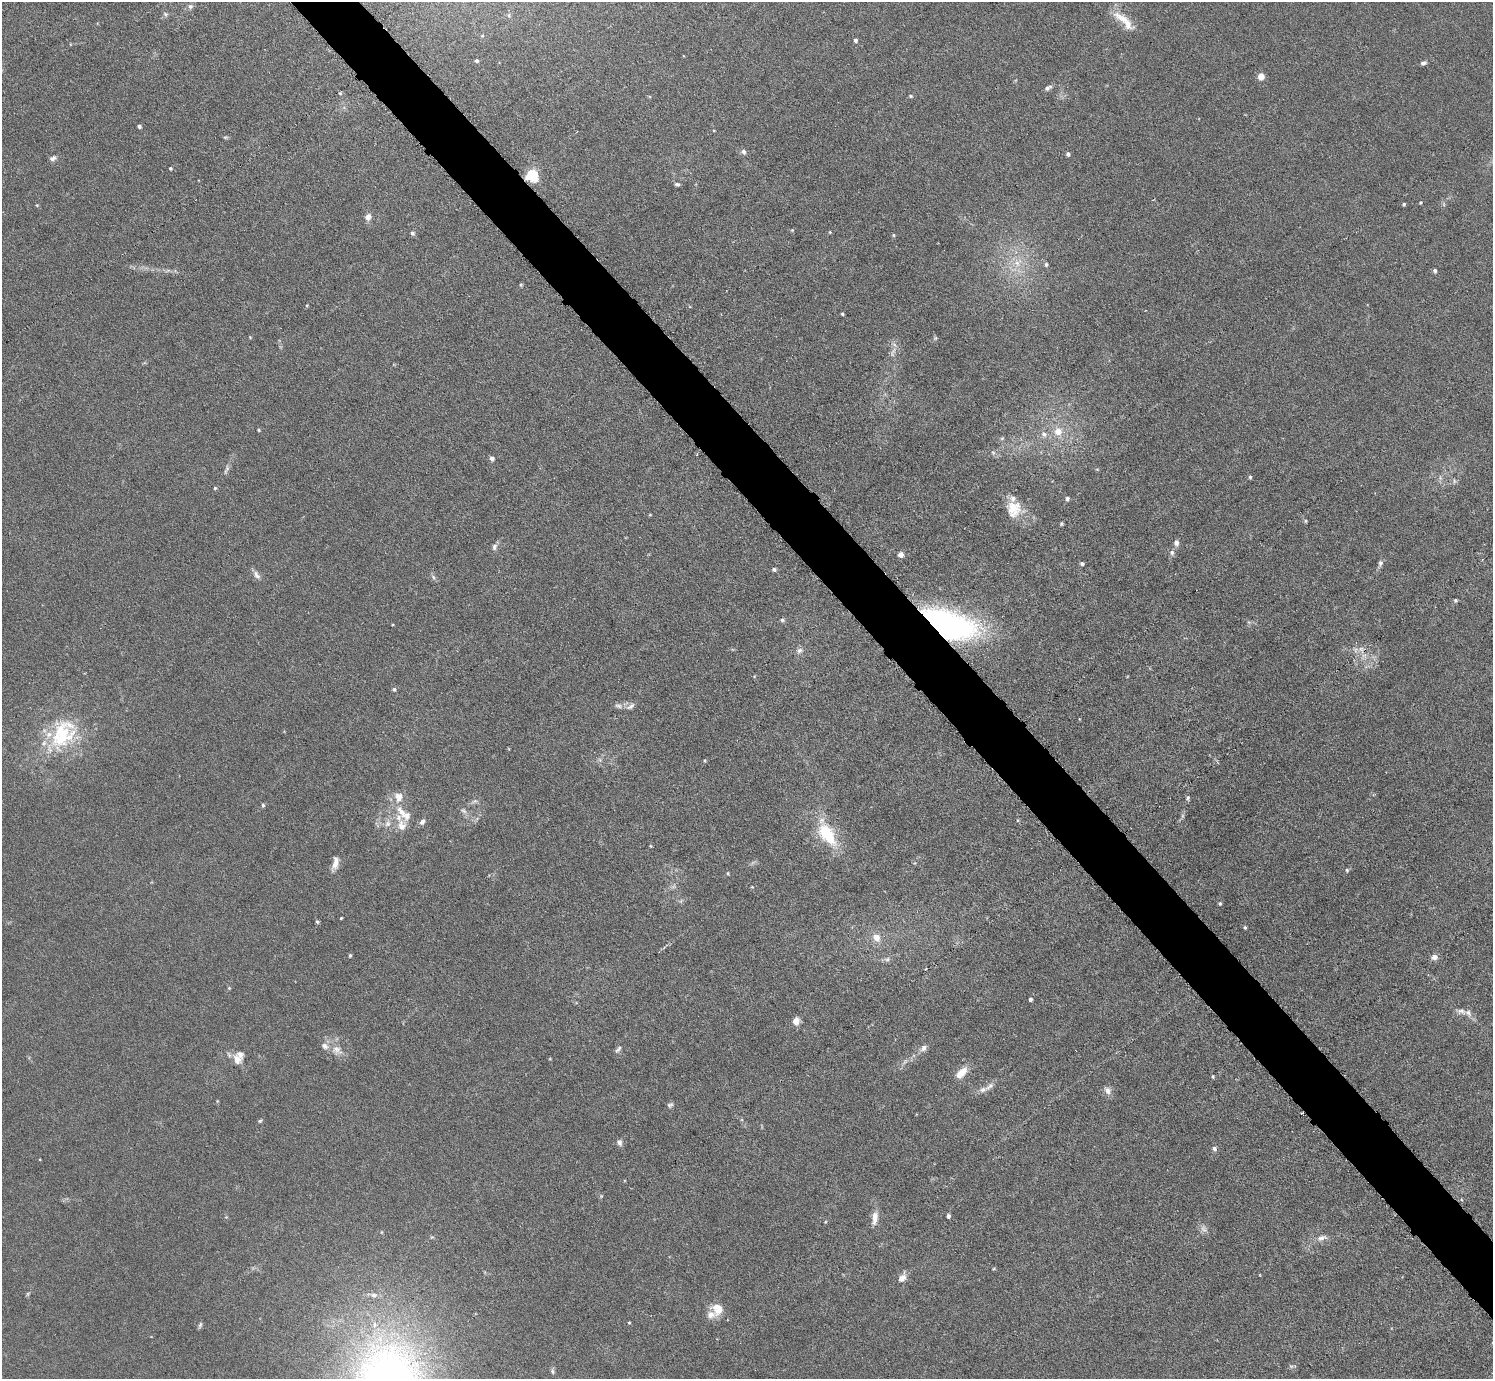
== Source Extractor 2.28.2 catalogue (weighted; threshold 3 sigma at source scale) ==
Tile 6 of 4 x 4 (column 2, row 2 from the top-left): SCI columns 1596-3086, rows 2912-4288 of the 6126 x 6131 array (HDU 1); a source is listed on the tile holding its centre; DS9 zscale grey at full resolution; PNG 1495 x 1381 px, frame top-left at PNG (2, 2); no overlay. Shown black and unused: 4% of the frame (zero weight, under 3 of 6 exposures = <1% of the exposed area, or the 3 px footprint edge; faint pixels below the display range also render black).
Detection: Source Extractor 2.28.2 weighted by HDU 2 'WHT'; one run over the whole footprint, this tile lists its part. Background 0.0396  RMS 0.004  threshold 0.0164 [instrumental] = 3 sigma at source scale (4.09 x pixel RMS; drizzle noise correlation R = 1.36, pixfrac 0.8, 0.05/0.05 arcsec/px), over >= 5 px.
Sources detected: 135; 2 too faint to see at this stretch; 1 cosmic-ray / hot-pixel residue — not listed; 10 inside a brighter listed object's ellipse — not listed separately; the other 122 listed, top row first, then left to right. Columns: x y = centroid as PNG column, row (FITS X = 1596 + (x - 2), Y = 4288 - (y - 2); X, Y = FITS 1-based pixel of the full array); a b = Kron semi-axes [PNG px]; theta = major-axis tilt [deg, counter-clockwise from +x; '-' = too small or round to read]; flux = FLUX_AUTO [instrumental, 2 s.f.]
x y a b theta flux
190 6 7 7 - 1.1
165 14 6 5 - 0.77
1123 18 33 10 -32 6.5
855 40 5 4 - 0.93
477 61 4 4 - 0.75
1423 63 7 5 19 1
1261 76 6 5 - 4.1
1048 88 9 5 31 1.2
340 93 5 3 - 0.44
911 96 5 4 - 0.5
139 126 4 4 - 0.92
225 137 6 4 18 0.53
743 152 7 6 - 1.1
1068 154 4 4 - 1
53 158 10 7 32 1.3
170 168 4 4 - 0.45
532 175 6 5 - 55
677 184 7 5 -16 0.79
1420 203 4 3 - 0.34
1404 204 4 3 - 0.58
37 205 4 3 - 0.33
368 217 9 8 - 2
792 230 5 4 - 0.39
830 232 4 4 - 0.31
412 233 6 5 - 0.91
893 235 5 4 - 0.44
1017 263 15 10 49 5.4
1046 264 6 4 -89 0.73
168 270 8 3 19 0.75
1435 271 5 4 - 0.8
521 285 5 4 - 0.51
842 314 3 3 - 0.5
250 337 4 3 - 0.31
935 338 5 5 - 0.55
894 344 7 4 -20 0.84
259 430 4 4 - 0.39
1058 431 9 9 - 4.2
1044 434 9 7 -46 1.8
1002 438 5 5 - 0.56
993 452 6 4 -2 0.63
492 459 5 4 - 1.4
226 470 15 5 67 1.4
1250 477 4 4 - 0.57
215 488 4 4 - 0.52
1067 499 5 5 - 0.87
1014 509 22 19 82 8.4
650 515 5 3 - 0.32
1306 521 5 4 - 0.47
1061 524 5 4 - 0.5
1176 543 8 6 -86 1.4
494 547 10 6 75 1.2
1172 552 8 6 -81 1.1
901 555 6 5 - 2
1082 564 4 4 - 0.88
1380 564 9 6 67 1.1
774 569 5 5 - 0.82
256 575 13 7 -54 1.8
433 577 8 4 -54 0.77
1455 600 5 5 - 0.54
782 620 5 5 - 0.8
944 624 43 19 -16 160
800 650 9 7 27 1.4
1363 656 12 6 49 2.1
394 689 6 5 - 0.69
618 706 11 5 -10 1.4
630 706 14 6 32 1.6
63 734 46 29 57 29
600 760 7 4 -71 0.74
398 797 15 12 -81 3.9
1188 798 6 5 - 0.66
474 801 10 5 19 1.1
263 805 5 4 - 0.7
463 811 10 7 -34 1.4
401 812 20 9 -51 5
1017 820 5 3 - 0.38
422 822 9 6 56 1.3
388 823 10 8 64 2.3
402 826 17 12 74 4.3
827 834 38 17 -59 17
650 846 4 4 - 0.34
335 863 18 7 75 3
1347 870 6 4 -86 0.53
728 873 4 3 - 0.43
752 887 4 2 - 0.26
1220 903 5 4 - 0.56
341 918 3 2 - 0.34
317 922 5 4 - 0.54
1245 927 4 4 - 0.57
876 938 8 7 - 3.7
350 955 4 3 - 0.53
1434 957 8 7 - 1.9
887 959 7 4 1 0.92
229 988 5 4 - 0.41
1030 999 4 4 - 0.92
1461 1011 15 7 -13 2.2
796 1021 8 7 - 3.2
923 1048 10 7 49 1.6
618 1049 12 5 53 1
337 1050 15 10 -46 3.7
237 1059 14 11 -57 3.6
550 1059 5 3 - 0.3
905 1062 9 3 45 0.86
961 1073 18 9 43 4.6
1213 1076 5 4 - 0.5
983 1090 13 6 21 2
1107 1090 12 8 -54 2
670 1105 9 6 32 0.89
260 1121 5 4 - 0.51
620 1143 8 6 -82 1.3
1214 1149 7 5 -63 0.96
601 1196 5 4 - 0.45
948 1216 4 3 - 1.2
875 1218 18 7 84 3.6
1322 1238 16 8 15 2.5
994 1269 5 3 - 0.37
902 1278 12 7 57 2.9
28 1294 6 4 60 0.55
374 1295 10 6 -1 1.5
718 1309 17 14 -43 5.5
629 1323 3 3 - 0.41
200 1325 9 4 70 0.7
552 1371 9 5 -83 0.85
Overlapping masked pixels (flux is a lower limit): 3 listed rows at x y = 532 175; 944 624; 1363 656